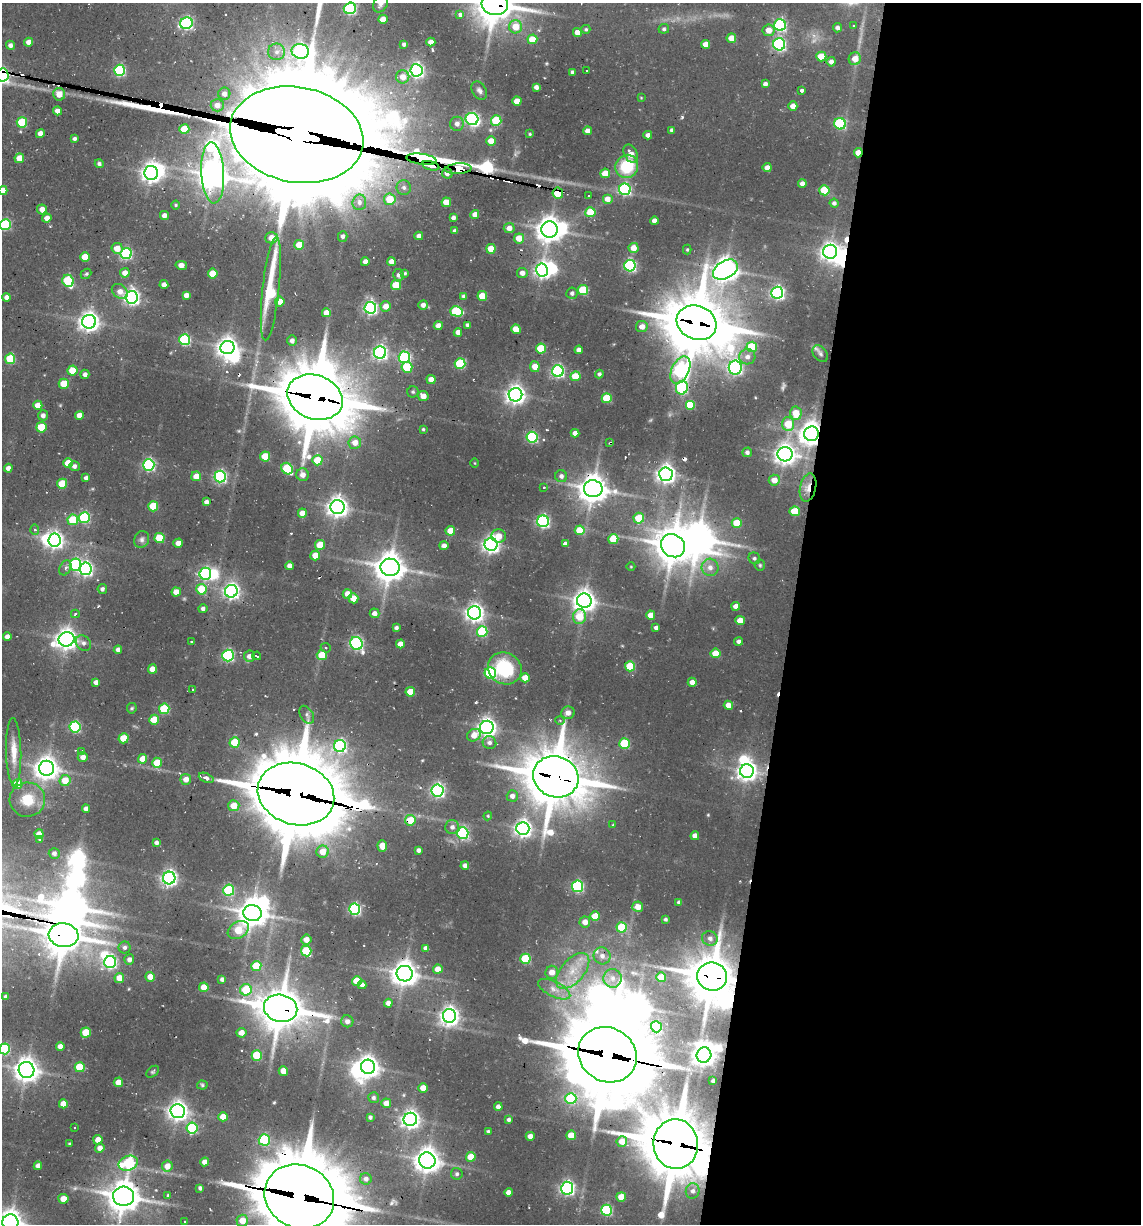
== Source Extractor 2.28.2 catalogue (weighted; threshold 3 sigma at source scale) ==
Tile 12 of 4 x 4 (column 4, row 3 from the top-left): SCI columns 3666-4804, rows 1316-2537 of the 5093 x 4982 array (HDU 1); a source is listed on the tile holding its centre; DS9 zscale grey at full resolution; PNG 1143 x 1226 px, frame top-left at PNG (2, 3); each listed source drawn as its Kron ellipse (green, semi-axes under 4 px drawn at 4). Shown black and unused: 31% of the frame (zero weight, under 2 of 3 exposures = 7% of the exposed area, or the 3 px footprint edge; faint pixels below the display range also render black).
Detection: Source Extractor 2.28.2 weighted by HDU 2 'WHT'; one run over the whole footprint, this tile lists its part. Background 0.101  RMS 0.01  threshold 0.047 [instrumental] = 3 sigma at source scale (4.5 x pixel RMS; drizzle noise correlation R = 1.50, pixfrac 1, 0.05/0.05 arcsec/px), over >= 5 px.
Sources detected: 485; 2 too faint to see at this stretch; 29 inside a brighter object's white glare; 17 cosmic-ray / hot-pixel residue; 1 long thin detection or spike segment (spike, bleed or trail) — neither listed nor drawn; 2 inside a brighter listed object's ellipse — not listed separately; the other 434 listed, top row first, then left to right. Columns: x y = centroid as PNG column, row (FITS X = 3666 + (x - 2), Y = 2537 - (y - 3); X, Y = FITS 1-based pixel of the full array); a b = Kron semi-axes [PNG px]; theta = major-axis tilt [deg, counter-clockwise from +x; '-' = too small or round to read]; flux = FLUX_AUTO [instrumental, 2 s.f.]
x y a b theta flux
381 3 9 7 64 4.6
495 4 13 11 -8 2500
350 8 6 5 - 130
460 14 3 3 - 10
383 19 5 4 - 12
186 23 6 5 - 160
780 25 6 6 - 140
853 26 3 3 - 1.4
516 27 6 6 - 15
837 28 4 4 - 3.5
586 29 4 4 - 1.5
664 29 5 5 - 2.1
769 30 6 5 - 9.4
577 32 4 4 - 6.9
731 38 5 4 - 14
532 39 5 5 - 18
28 42 4 4 - 6.1
431 42 4 4 - 6.5
404 44 4 3 - 2.3
706 44 4 4 - 7.9
779 44 6 6 - 170
10 45 4 4 - 3.6
300 51 9 7 -10 290
277 52 8 8 - 5.5
821 56 5 5 - 20
855 59 6 6 - 11
831 62 4 4 - 4.8
120 70 5 5 - 110
416 70 6 6 - 280
586 71 3 2 - 1.4
572 72 4 3 - 2.3
2 75 7 6 - 210
403 77 6 6 - 9.1
765 84 4 4 - 3
536 87 4 4 - 4.1
479 90 10 7 -60 3.6
801 90 3 3 - 7.2
59 94 6 6 - 10
224 94 6 6 - 4.9
641 98 3 3 - 0.77
517 101 4 4 - 11
217 105 6 6 - 6.8
793 106 4 4 - 8.8
58 111 4 4 - 6.7
472 119 6 6 - 190
496 120 5 5 - 43
22 122 5 5 - 50
457 124 7 7 - 4.8
840 124 6 5 - 100
184 129 5 5 - 23
672 130 4 3 - 2.9
588 131 4 4 - 5.8
40 133 4 4 - 6.1
530 134 4 3 - 1.1
297 135 67 47 -11 42000
648 135 4 4 - 4.2
74 139 4 4 - 2.5
491 141 4 4 - 12
858 153 4 4 - 14
631 154 10 6 -63 10
19 158 5 4 - 11
422 159 15 5 -8 920
99 164 4 4 - 2.4
431 166 9 3 -15 150
627 166 12 11 - 44
767 168 4 4 - 7.1
458 169 13 5 3 400
151 173 7 6 - 540
213 173 30 11 -87 1600
447 173 5 5 - 4.6
605 173 5 4 - 15
802 183 4 4 - 4.5
404 188 7 7 - 3.9
625 189 6 6 - 130
824 190 5 5 - 40
3 191 4 4 - 9.8
558 193 6 5 - 35
589 196 3 2 - 1.7
390 199 5 5 - 23
607 199 5 5 - 8.2
359 202 8 6 84 3.6
446 202 4 4 - 13
834 203 4 4 - 2.8
176 205 4 4 - 1.2
42 209 5 5 - 7.2
590 212 5 5 - 24
475 214 4 4 - 6.3
164 215 4 4 - 4.6
47 218 4 4 - 6.5
453 218 4 3 - 3.2
654 221 4 4 - 5.3
5 225 5 5 - 83
509 228 5 5 - 6.5
550 229 8 8 - 1100
455 231 4 4 - 2.8
343 236 5 5 - 2.8
419 236 4 4 - 5.2
271 238 6 5 - 10
519 238 5 5 - 13
299 245 5 5 - 15
117 248 5 5 - 10
633 248 5 5 - 10
491 249 5 4 - 19
687 250 5 4 - 1.4
830 252 7 7 - 500
126 253 5 5 - 110
85 257 5 4 - 15
391 261 4 4 - 6.7
365 262 4 4 - 5.8
181 265 6 4 -12 7.3
630 266 6 5 - 150
542 270 6 6 - 300
725 270 13 8 30 1000
125 273 5 4 - 6.5
405 273 4 3 - 1.4
522 273 5 5 - 5.3
86 274 6 4 41 1.6
213 274 5 5 - 23
399 275 6 5 - 3
68 281 6 5 - 66
164 285 4 4 - 5.5
396 285 5 5 - 29
271 289 52 8 84 80
583 290 5 5 - 42
120 291 9 6 -37 7
572 293 5 5 - 2.8
777 293 6 6 - 220
186 295 4 4 - 5.1
464 296 4 4 - 3.1
482 296 5 4 - 20
6 297 4 4 - 4.7
132 297 6 6 - 310
280 302 5 5 - 9.7
423 305 5 4 - 4.7
386 306 5 5 - 7.5
370 308 6 6 - 210
456 311 6 5 - 58
326 313 4 4 - 9.2
89 322 7 7 - 590
697 323 20 17 -23 4400
467 325 4 3 - 2.4
438 326 4 4 - 7.1
642 327 6 5 - 7.1
516 329 5 4 - 14
458 332 4 4 - 5.8
185 340 5 5 - 85
292 341 5 4 - 4.3
752 347 5 5 - 37
227 348 7 6 - 640
541 349 5 5 - 33
579 350 4 4 - 6.5
380 352 6 6 - 250
820 354 9 6 -51 3
404 357 6 5 - 120
747 357 8 7 - 5.7
10 359 5 5 - 39
460 364 5 5 - 60
407 367 5 5 - 32
535 367 5 5 - 11
735 368 7 6 - 240
73 370 5 5 - 22
680 370 15 8 65 250
558 371 6 6 - 180
85 374 4 4 - 3.7
599 374 4 4 - 2.2
575 376 5 5 - 19
431 379 4 4 - 6.8
64 384 5 5 - 23
682 388 7 6 - 110
413 392 6 5 - 1.7
515 395 7 6 - 540
423 396 5 5 - 7
315 397 28 22 -21 5500
607 398 5 5 - 37
38 405 4 4 - 13
690 405 5 5 - 39
796 413 7 6 - 18
43 415 5 5 - 4
79 415 4 4 - 7.5
788 424 7 6 - 25
41 427 5 5 - 27
423 429 3 3 - 1.2
575 433 4 4 - 5.9
811 434 7 7 - 980
532 437 5 5 - 110
355 443 6 6 - 8.6
610 443 4 3 - 1.1
747 452 5 5 - 2.9
785 454 7 7 - 660
265 456 5 5 - 25
317 460 5 5 - 22
68 463 5 5 - 17
475 463 5 3 - 0.73
149 465 6 5 - 160
74 466 5 5 - 3.1
8 468 4 4 - 4.3
287 469 6 5 - 56
666 474 6 6 - 520
303 475 6 6 - 6.4
196 476 5 5 - 10
220 476 6 6 - 160
561 476 6 6 - 3.5
86 478 4 4 - 3.4
774 480 5 5 - 10
62 484 5 5 - 27
544 488 3 2 - 0.88
808 488 14 8 77 11
593 489 9 8 - 1300
206 502 4 4 - 3.8
153 506 5 5 - 34
337 507 7 7 - 630
795 511 5 5 - 26
302 513 4 4 - 10
84 518 5 5 - 84
639 518 5 5 - 30
73 520 5 5 - 28
543 521 6 6 - 180
737 523 5 5 - 23
35 530 5 4 - 1.7
580 530 5 5 - 22
450 531 5 4 - 16
499 536 7 6 - 11
159 538 5 5 - 33
142 539 9 7 68 3.3
613 539 5 5 - 25
55 540 6 6 - 370
178 543 4 4 - 7.4
491 544 6 6 - 430
565 544 4 4 - 3.5
320 545 5 5 - 23
444 546 4 4 - 5.8
673 546 12 11 - 2100
315 556 5 4 - 13
754 558 6 5 - 2.1
75 565 6 5 - 110
760 565 5 5 - 1.4
289 566 4 4 - 6.3
390 567 9 8 - 1600
631 567 4 3 - 0.79
710 567 9 8 - 6.7
65 568 8 5 62 3
86 569 6 6 - 240
205 574 6 6 - 130
102 589 5 4 - 2.7
201 589 5 5 - 27
231 591 6 6 - 350
176 592 4 4 - 10
347 594 4 4 - 8.3
353 598 5 5 - 12
584 601 7 7 - 790
736 606 4 4 - 7.5
203 609 5 4 - 3
374 613 5 4 - 5
474 613 6 6 - 470
75 614 4 3 - 2.1
651 615 4 4 - 11
579 617 7 6 - 22
740 620 4 4 - 13
656 627 4 3 - 3.1
396 628 4 3 - 2.4
482 632 5 5 - 66
7 637 4 4 - 4.8
66 639 8 7 - 720
739 641 4 4 - 3.6
191 642 3 2 - 0.91
83 643 8 7 - 3.9
356 643 7 6 - 180
400 644 4 4 - 7.7
326 648 5 4 - 1.6
118 650 4 4 - 3.7
716 653 5 5 - 18
322 655 5 5 - 20
228 656 6 5 - 130
249 656 5 5 - 4.7
257 656 4 2 - 1.3
630 666 5 5 - 42
505 668 17 15 -31 59
152 669 4 4 - 10
490 673 6 5 - 100
525 678 5 4 - 13
96 682 4 4 - 4.7
692 682 4 4 - 6.1
193 690 3 2 - 0.93
410 692 5 5 - 16
728 705 4 4 - 8.8
132 708 5 5 - 1.4
164 709 5 5 - 54
568 713 7 6 - 5.9
307 715 10 6 -58 3.3
154 720 5 5 - 21
560 720 4 4 - 1.4
75 727 5 5 - 100
487 727 7 6 - 480
474 735 7 6 - 9.6
123 738 5 5 - 20
235 742 5 5 - 28
489 743 7 6 - 3.5
624 744 5 5 - 49
340 746 6 6 - 180
82 751 4 3 - 1.4
14 752 33 7 -89 15
83 757 5 5 - 5.7
143 759 5 4 - 10
157 763 5 5 - 21
47 768 7 7 - 890
747 771 7 6 - 570
556 777 23 20 -22 5000
206 778 8 4 -23 4.3
186 779 5 5 - 7.1
65 780 5 5 - 16
17 784 5 5 - 25
437 790 6 6 - 240
296 794 39 30 -17 10000
512 796 5 5 - 4.8
27 800 18 17 - 23
234 806 5 5 - 15
86 809 4 4 - 4.6
488 816 4 4 - 1.1
410 820 5 5 - 23
613 825 4 4 - 0.92
452 827 7 7 - 4.3
523 828 6 6 - 410
463 833 6 5 - 110
39 834 5 4 - 9
695 836 4 4 - 7.4
40 839 4 4 - 1.5
156 843 4 3 - 3
382 846 6 4 -84 10
418 850 4 4 - 3.2
323 852 6 6 - 13
54 853 5 5 - 3.5
465 866 4 4 - 4.6
169 878 6 6 - 300
578 886 6 6 - 110
229 890 5 5 - 72
679 902 4 3 - 2.7
638 907 5 5 - 11
355 909 5 5 - 140
252 913 9 8 - 1400
595 916 5 5 - 22
665 919 4 3 - 1.6
585 922 5 5 - 7.2
622 927 5 5 - 42
238 930 11 8 33 28
63 935 15 12 -8 2300
710 938 8 7 - 3.8
306 940 5 5 - 8.4
125 947 6 6 - 2.9
426 948 4 4 - 3.7
306 951 5 5 - 49
602 956 8 8 - 5.9
525 959 5 5 - 49
129 960 5 5 - 4.3
110 962 6 6 - 180
256 966 5 5 - 36
438 969 4 4 - 11
573 971 21 11 49 24
552 972 6 6 - 9.4
405 974 8 8 - 1100
150 977 5 4 - 10
661 977 5 5 - 22
712 977 15 14 - 3300
119 978 5 5 - 12
613 978 9 9 - 8.1
222 979 4 4 - 3.1
357 981 5 5 - 21
362 985 4 4 - 3.9
204 987 5 4 - 14
554 989 18 7 -26 10
246 990 6 6 - 37
6 997 4 3 - 2.7
388 1003 4 4 - 4.9
281 1008 17 13 -12 2800
449 1016 7 6 - 520
347 1021 6 6 - 4.1
656 1027 5 5 - 46
86 1032 5 5 - 24
241 1033 5 5 - 8.4
60 1046 4 4 - 6.8
4 1049 5 5 - 75
257 1055 5 5 - 44
607 1055 30 27 -30 8100
704 1055 8 7 - 870
80 1067 5 5 - 32
368 1067 7 7 - 770
27 1070 8 7 - 960
283 1071 4 4 - 12
153 1072 7 4 40 1.6
713 1081 3 3 - 1.8
118 1082 5 4 - 13
202 1085 5 4 - 1.4
423 1088 4 4 - 13
373 1098 5 5 - 2.8
571 1098 5 5 - 53
386 1103 5 4 - 8.2
63 1104 4 4 - 11
498 1107 4 4 - 5.6
178 1111 7 7 - 590
223 1117 4 4 - 12
370 1117 4 3 - 2.4
410 1119 7 6 - 500
509 1120 4 3 - 2.2
75 1127 3 2 - 0.73
192 1128 5 5 - 72
488 1131 3 3 - 1.4
571 1135 5 5 - 21
530 1136 4 4 - 5.9
98 1140 5 4 - 12
264 1140 5 5 - 85
622 1141 5 5 - 10
69 1144 3 3 - 1.2
676 1144 25 22 -85 5400
100 1148 5 4 - 5.7
471 1157 5 5 - 19
427 1161 8 8 - 1000
205 1162 4 4 - 7.7
128 1163 10 7 22 93
38 1166 4 4 - 4.8
167 1166 5 5 - 10
457 1174 6 5 - 2.2
366 1179 6 5 - 4.1
200 1188 4 4 - 2.5
567 1188 6 6 - 260
693 1191 8 7 - 4.5
508 1192 4 4 - 6.6
167 1195 3 3 - 1.3
124 1196 10 9 - 1700
299 1196 36 31 -26 10000
621 1197 5 4 - 16
63 1199 5 5 - 11
606 1210 5 5 - 90
242 1221 6 6 - 13
10 1222 8 8 - 970
185 1222 3 3 - 1.2
Overlapping masked pixels (flux is a lower limit): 25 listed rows (the first 20) at x y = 495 4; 2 75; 297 135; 858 153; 422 159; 431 166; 458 169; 213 173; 558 193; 697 323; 315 397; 811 434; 610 443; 808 488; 593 489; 556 777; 296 794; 410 820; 63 935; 405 974
Isophote crosses this tile's border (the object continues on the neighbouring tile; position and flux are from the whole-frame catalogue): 10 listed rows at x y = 381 3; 495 4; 350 8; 2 75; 297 135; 3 191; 5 225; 4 1049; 299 1196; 10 1222